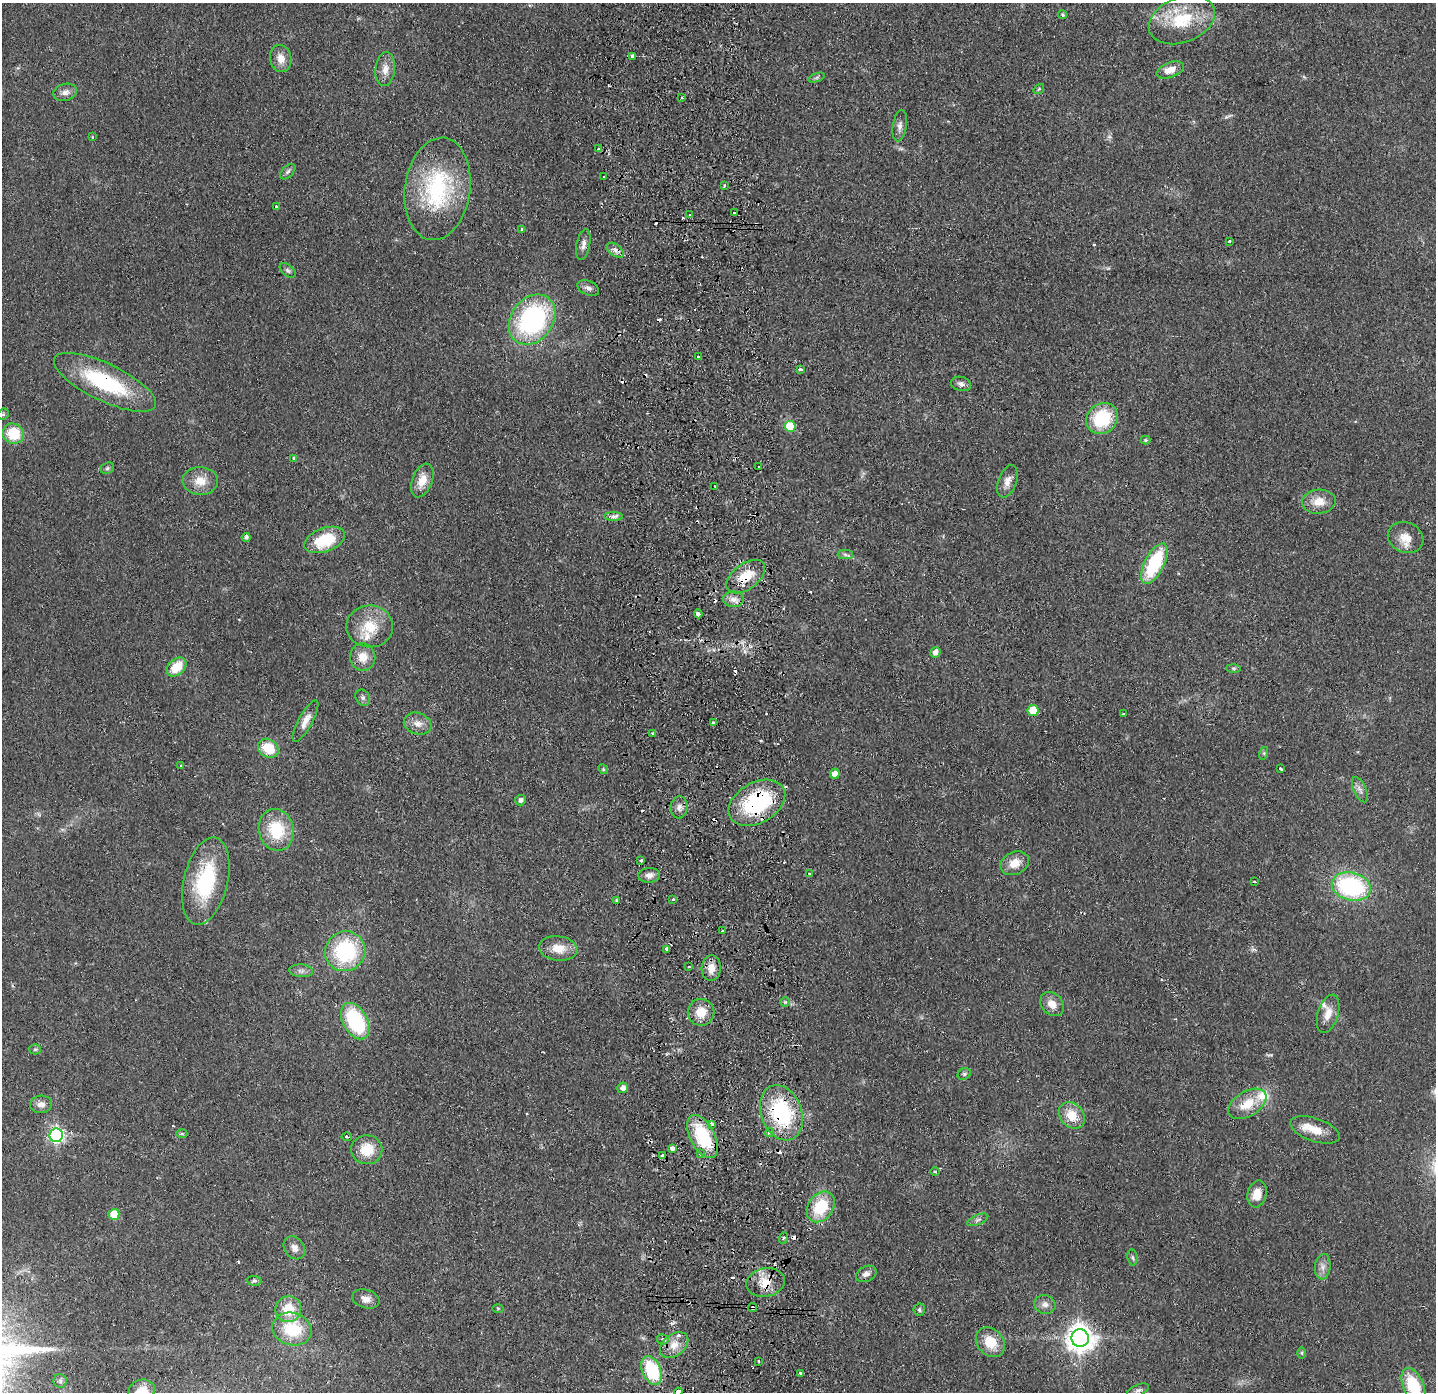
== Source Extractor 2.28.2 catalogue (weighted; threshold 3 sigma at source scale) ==
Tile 5 of 3 x 3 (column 2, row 2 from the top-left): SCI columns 1489-2922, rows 1445-2834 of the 4411 x 4278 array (HDU 1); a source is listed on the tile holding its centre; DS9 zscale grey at full resolution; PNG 1438 x 1394 px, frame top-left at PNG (2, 3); each listed source drawn as its Kron ellipse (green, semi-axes under 4 px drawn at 4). Shown black and unused: <1% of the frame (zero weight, under 2 of 3 exposures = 3% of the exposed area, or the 3 px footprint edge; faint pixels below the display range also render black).
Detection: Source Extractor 2.28.2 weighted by HDU 2 'WHT'; one run over the whole footprint, this tile lists its part. Background 0.0443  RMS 0.0087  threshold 0.0392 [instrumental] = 3 sigma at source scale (4.5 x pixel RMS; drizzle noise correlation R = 1.50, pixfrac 1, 0.05/0.05 arcsec/px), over >= 5 px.
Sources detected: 181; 1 too faint to see at this stretch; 25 cosmic-ray / hot-pixel residue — neither listed nor drawn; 8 inside a brighter listed object's ellipse — not listed separately; the other 147 listed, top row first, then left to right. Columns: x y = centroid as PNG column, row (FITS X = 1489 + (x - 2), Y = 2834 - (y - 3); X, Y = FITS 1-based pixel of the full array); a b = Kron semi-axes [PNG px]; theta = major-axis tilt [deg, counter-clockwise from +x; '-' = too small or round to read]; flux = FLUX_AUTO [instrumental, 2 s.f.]
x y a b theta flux
1063 15 4 4 - 1.4
1182 20 34 22 21 41
633 56 4 3 - 4.2
281 58 13 10 -78 9
385 69 17 10 84 8.3
1170 70 14 7 20 9.1
817 77 8 3 19 1.5
1039 89 6 4 35 1.1
65 92 12 8 16 5.2
682 98 3 3 - 1.2
900 126 16 7 81 4.2
92 137 3 2 - 0.74
598 149 3 3 - 1.6
288 172 9 5 45 2.5
604 177 3 2 - 1
724 185 3 2 - 1.1
437 189 51 33 82 100
276 206 3 3 - 1.2
735 213 4 2 - 4.6
690 215 3 3 - 1.6
522 229 3 3 - 1.9
1229 241 3 2 - 0.78
583 244 16 6 79 5
615 250 10 5 -37 3.7
288 270 9 5 -37 2.4
588 288 11 7 -24 3.7
532 320 27 21 53 140
698 357 3 3 - 5.1
800 369 4 3 - 2.8
105 382 56 18 -25 84
961 384 10 7 -16 3.5
3 414 6 5 - 1.2
1102 418 16 14 41 44
790 426 5 5 - 31
13 434 10 10 - 30
1146 440 5 4 - 1.1
294 458 3 3 - 1.4
758 467 3 3 - 2
107 468 7 5 22 1.7
422 480 17 10 69 12
200 481 17 14 -3 14
1007 481 17 9 70 6.9
715 486 2 2 - 0.86
1319 502 17 12 4 13
613 516 9 4 0 3.1
246 537 4 4 - 2.7
1406 538 18 15 -22 13
325 540 21 12 20 39
845 554 7 5 0 2
1154 564 22 9 63 62
746 577 22 12 37 19
733 599 10 8 -1 5.2
698 614 4 4 - 10
370 626 23 21 -1 26
935 652 5 5 - 5.7
363 657 13 12 - 12
176 667 11 8 42 20
1233 668 7 4 -1 1.2
363 698 8 7 - 2.3
1033 711 5 5 - 22
1123 714 3 3 - 1.7
305 721 23 7 61 7.6
714 723 4 3 - 1.8
418 724 14 10 -19 7.3
652 733 3 3 - 2.8
268 748 11 9 -35 24
1264 753 6 4 73 1.4
181 766 3 3 - 1.1
603 769 5 4 - 1.2
1281 769 3 3 - 2.8
835 774 5 5 - 8.3
1360 790 13 6 -67 4.3
520 800 5 5 - 3.4
757 803 30 20 29 87
679 807 11 8 83 5.3
276 830 21 17 -78 36
641 860 3 3 - 2.4
1015 863 15 11 25 12
809 873 3 3 - 6.5
649 875 11 7 4 4.8
206 881 44 22 77 70
1254 882 3 3 - 4.8
1351 887 20 14 -13 100
616 900 4 3 - 1.1
673 900 3 3 - 1.8
722 931 3 2 - 1
558 948 19 12 -7 14
667 949 4 3 - 3.5
345 951 20 19 - 78
689 967 3 2 - 0.83
711 968 13 9 86 9.5
301 971 12 6 -4 3.6
785 1002 5 5 - 1.3
1052 1004 13 10 -45 8.9
701 1012 13 13 - 14
1328 1014 20 10 73 10
355 1021 20 12 -61 74
35 1049 5 5 - 1.3
964 1074 7 5 27 1.7
623 1088 5 5 - 4.6
41 1104 11 8 4 5.4
1247 1104 21 12 31 19
781 1113 28 20 -69 76
1072 1115 15 11 -47 17
711 1124 4 4 - 8.1
1315 1130 26 11 -19 14
770 1133 4 4 - 1.9
182 1134 5 3 - 0.87
56 1135 7 6 - 200
702 1136 23 12 -62 54
347 1137 5 3 - 2
672 1148 4 3 - 16
367 1150 15 14 - 20
700 1154 3 2 - 1.1
663 1156 3 3 - 11
935 1172 5 3 - 1
1257 1194 13 9 76 12
821 1207 17 12 55 35
114 1214 5 5 - 25
978 1220 11 5 23 2.7
783 1238 6 3 71 1.3
294 1248 12 9 -54 5.5
1132 1257 8 5 -82 1.9
1323 1267 13 7 85 5.2
866 1274 11 7 24 4.3
254 1281 7 5 -5 1.9
766 1282 19 14 11 17
366 1299 14 9 -15 6.5
1045 1304 11 9 -15 4.8
498 1308 6 4 -1 0.94
752 1308 4 3 - 4.3
288 1309 13 12 - 23
919 1310 6 5 - 1.8
292 1329 20 16 -15 38
1080 1338 9 8 - 1000
663 1339 6 5 - 3.5
990 1342 16 13 -47 20
674 1345 16 11 39 11
1302 1353 6 4 -90 1.2
758 1361 3 2 - 0.91
652 1370 15 9 -66 56
800 1373 3 3 - 1.7
60 1381 7 6 - 2.5
1414 1386 19 10 -67 43
1138 1390 11 5 22 2.5
141 1392 14 11 29 15
678 1392 4 4 - 14
Overlapping masked pixels (flux is a lower limit): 11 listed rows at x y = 105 382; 746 577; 757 803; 679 807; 781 1113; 711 1124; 702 1136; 663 1156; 821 1207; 766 1282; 752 1308
Isophote crosses this tile's border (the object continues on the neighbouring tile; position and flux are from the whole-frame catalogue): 3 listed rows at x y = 1414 1386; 141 1392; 678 1392